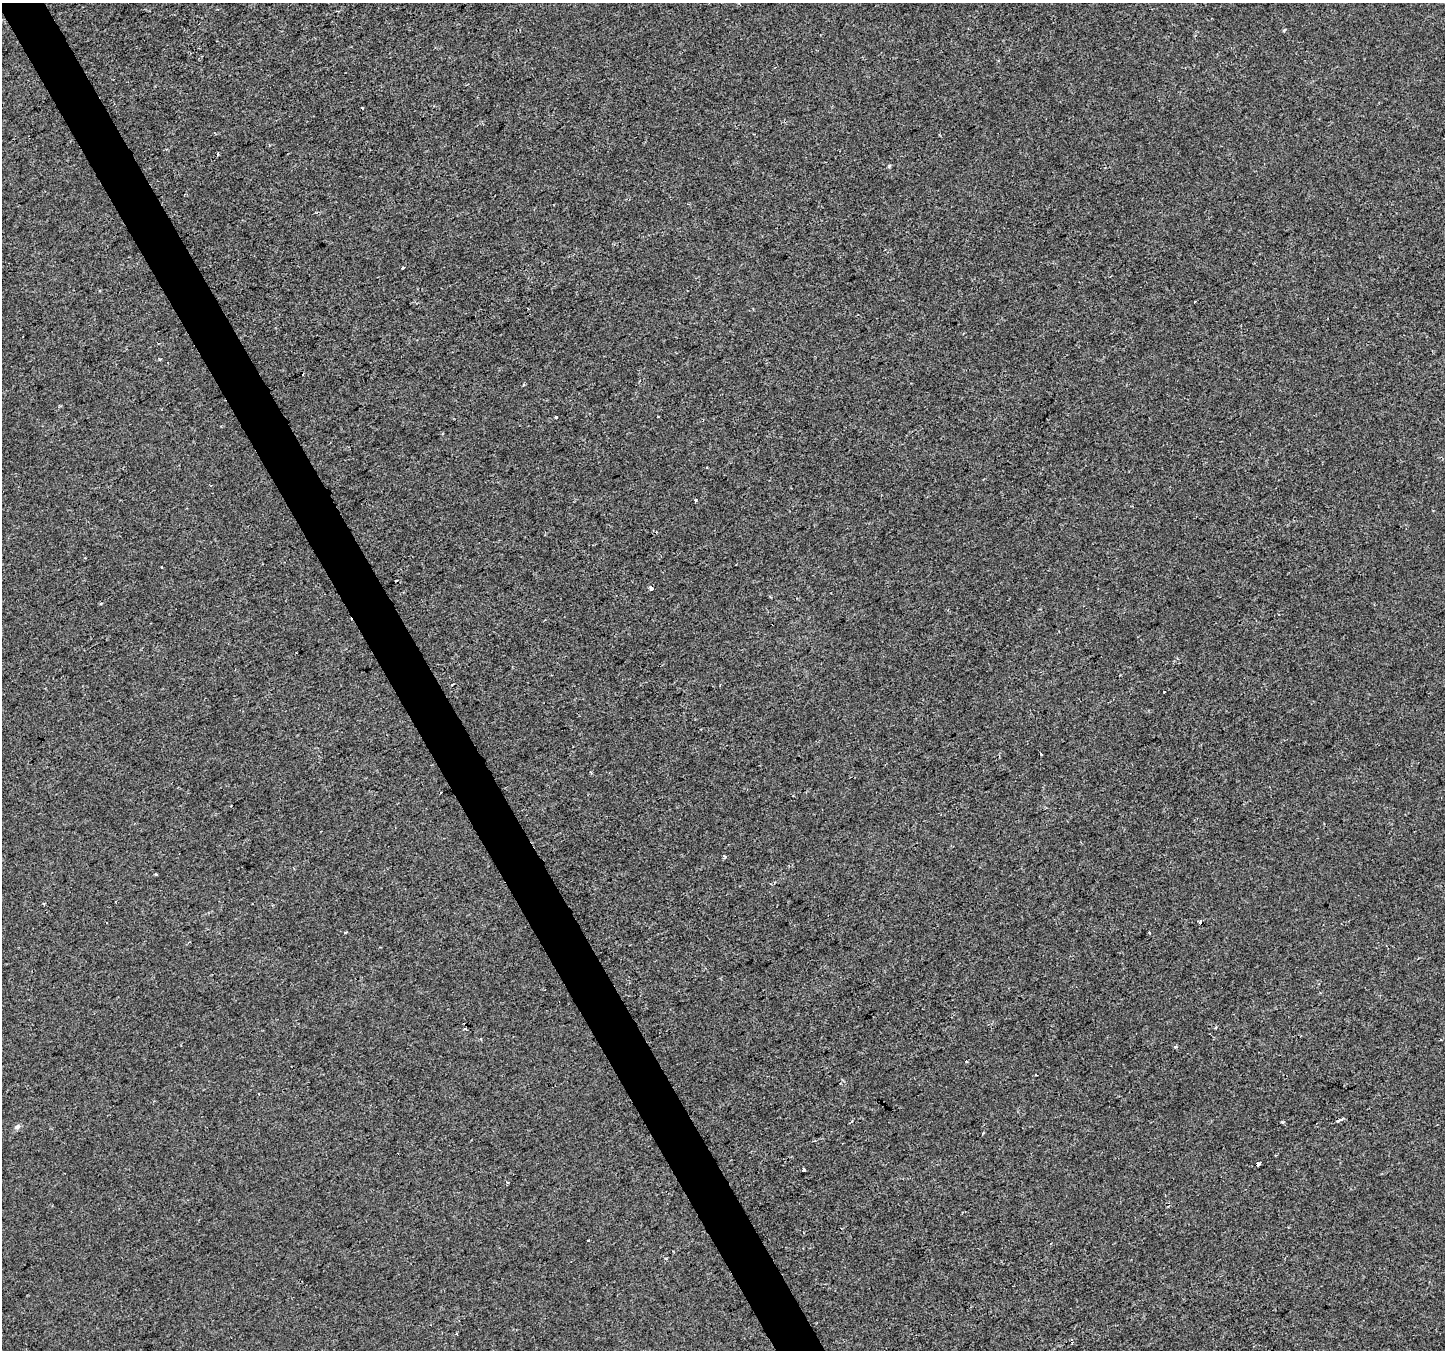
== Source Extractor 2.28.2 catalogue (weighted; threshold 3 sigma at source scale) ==
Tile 11 of 4 x 4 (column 3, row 3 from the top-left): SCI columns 2886-4328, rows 1450-2797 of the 5772 x 5655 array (HDU 1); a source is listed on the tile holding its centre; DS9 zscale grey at full resolution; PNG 1447 x 1352 px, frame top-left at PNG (2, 3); no overlay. Shown black and unused: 3% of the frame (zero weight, under 2 of 3 exposures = <1% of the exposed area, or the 3 px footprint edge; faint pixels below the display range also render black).
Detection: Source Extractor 2.28.2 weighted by HDU 2 'WHT'; one run over the whole footprint, this tile lists its part. Background 2.47e-04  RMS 0.0042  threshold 0.019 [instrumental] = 3 sigma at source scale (4.5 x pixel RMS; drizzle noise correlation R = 1.50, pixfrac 1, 0.0396/0.0396 arcsec/px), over >= 5 px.
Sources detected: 39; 9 cosmic-ray / hot-pixel residue — not listed; the other 30 listed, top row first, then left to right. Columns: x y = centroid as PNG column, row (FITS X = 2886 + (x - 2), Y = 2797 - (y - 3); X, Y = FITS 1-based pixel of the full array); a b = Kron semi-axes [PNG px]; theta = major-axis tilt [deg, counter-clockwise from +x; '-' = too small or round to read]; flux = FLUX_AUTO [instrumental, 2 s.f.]
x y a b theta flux
1284 30 5 3 - 0.56
362 108 3 2 - 0.67
889 166 5 4 - 0.48
403 267 3 3 - 1.1
99 291 3 3 - 0.67
1195 301 2 2 - 0.44
160 360 4 3 - 0.4
556 417 3 3 - 2.3
695 500 4 3 - 0.47
85 558 3 3 - 0.28
651 589 3 3 - 8.1
453 684 3 2 - 0.48
1164 692 3 2 - 0.65
725 857 4 3 - 1.1
156 874 3 2 - 0.43
44 904 3 2 - 0.48
345 933 4 2 - 0.47
1215 1027 3 3 - 1.3
465 1029 4 3 - 0.41
480 1039 4 3 - 0.38
1175 1047 5 3 - 0.41
966 1061 3 2 - 0.39
1035 1074 3 2 - 0.54
1338 1120 5 3 - 2.4
1282 1122 3 3 - 0.56
17 1127 9 6 28 1.3
1258 1164 4 3 - 4.7
804 1170 4 2 - 0.69
507 1183 4 3 - 1
456 1334 3 3 - 0.89
Overlapping masked pixels (flux is a lower limit): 2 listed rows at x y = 1338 1120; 1258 1164